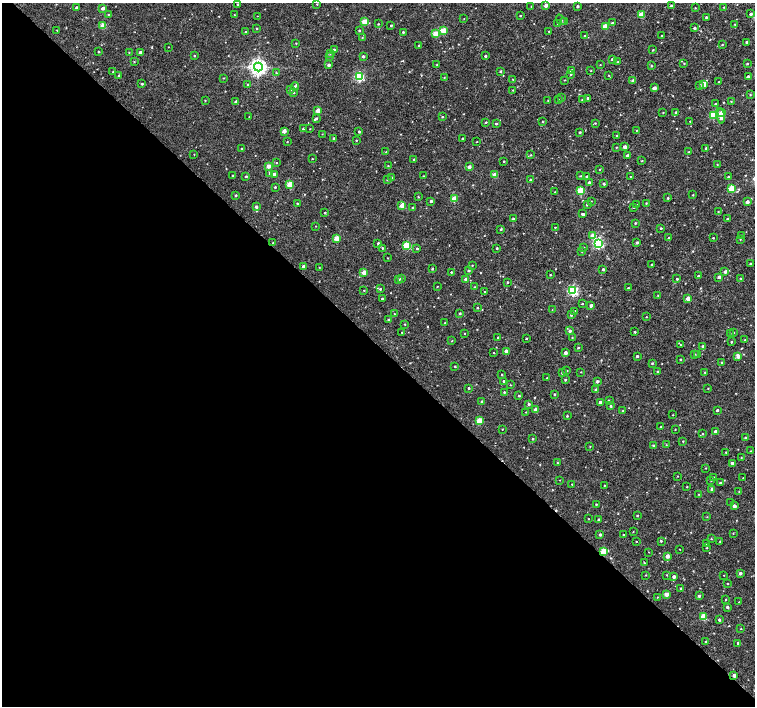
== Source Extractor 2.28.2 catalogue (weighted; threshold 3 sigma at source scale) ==
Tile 9 of 4 x 4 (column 1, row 3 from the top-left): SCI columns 1-1505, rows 1569-2976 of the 6029 x 6020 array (HDU 1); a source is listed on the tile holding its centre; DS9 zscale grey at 2 x 2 block average (1 PNG px = mean of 2 x 2 image px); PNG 757 x 708 px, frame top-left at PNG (2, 3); each listed source drawn as its Kron ellipse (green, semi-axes under 4 px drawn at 4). Shown black and unused: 51% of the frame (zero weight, under 3 of 4 exposures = <1% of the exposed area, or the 3 px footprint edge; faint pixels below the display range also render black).
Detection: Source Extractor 2.28.2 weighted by HDU 2 'WHT'; one run over the whole footprint, this tile lists its part. Background 0.00241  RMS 0.0021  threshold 0.00944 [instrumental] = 3 sigma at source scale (4.5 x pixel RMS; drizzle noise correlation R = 1.50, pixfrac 1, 0.0396/0.0396 arcsec/px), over >= 5 px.
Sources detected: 379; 1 cosmic-ray / hot-pixel residue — neither listed nor drawn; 2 inside a brighter listed object's ellipse — not listed separately; the other 376 listed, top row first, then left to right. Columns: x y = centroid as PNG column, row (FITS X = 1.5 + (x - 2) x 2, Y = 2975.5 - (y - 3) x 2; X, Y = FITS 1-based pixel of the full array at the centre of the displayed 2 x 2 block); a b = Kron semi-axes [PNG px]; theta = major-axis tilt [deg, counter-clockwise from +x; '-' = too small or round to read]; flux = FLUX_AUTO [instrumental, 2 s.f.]
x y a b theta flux
238 4 2 2 - 0.47
317 4 2 2 - 0.27
546 5 2 2 - 2.4
531 6 2 2 - 0.18
578 6 2 2 - 0.7
671 6 2 2 - 0.52
724 7 2 2 - 0.3
76 8 2 2 - 0.74
103 8 3 2 - 1.9
695 8 2 2 - 0.22
108 14 2 2 - 0.32
751 14 2 2 - 0.79
234 15 2 2 - 0.17
641 15 3 3 - 9
257 16 2 2 - 0.16
520 16 2 2 - 0.33
706 17 2 2 - 0.51
464 19 2 2 - 0.16
561 20 6 3 -54 0.61
565 21 3 3 - 0.41
365 22 3 3 - 9.6
612 22 2 2 - 0.25
558 23 2 2 - 0.63
378 24 2 2 - 0.31
735 24 2 2 - 0.24
391 25 2 2 - 0.51
103 26 3 2 - 9.6
605 26 3 3 - 9.5
257 28 2 2 - 0.3
694 28 2 2 - 0.64
57 30 2 2 - 0.19
359 30 2 2 - 0.48
443 31 3 3 - 8.5
246 32 2 2 - 0.35
403 32 2 2 - 0.48
549 32 2 2 - 0.31
436 33 3 2 - 8.5
585 36 2 2 - 0.32
662 36 2 2 - 0.23
362 37 2 2 - 0.23
746 42 2 2 - 0.55
296 43 2 2 - 0.25
419 45 2 2 - 0.58
722 45 3 2 - 0.32
168 47 2 2 - 0.15
334 50 2 2 - 1.1
653 50 2 2 - 0.32
98 52 2 2 - 0.36
140 52 2 2 - 1
129 53 2 2 - 0.19
330 53 3 2 - 0.33
194 56 3 2 - 0.32
363 56 2 2 - 0.71
485 56 2 2 - 0.63
329 57 3 3 - 0.53
612 59 2 2 - 0.92
134 62 3 2 - 0.21
618 62 2 2 - 0.47
684 63 2 2 - 0.29
747 64 2 2 - 0.38
329 65 3 2 - 1.1
437 65 3 2 - 0.2
600 65 2 2 - 0.19
651 66 2 2 - 0.32
258 67 4 4 - 190
591 70 3 2 - 0.21
113 71 2 2 - 0.15
500 71 3 2 - 0.46
571 71 3 3 - 1.2
276 73 2 2 - 0.23
570 75 3 2 - 0.35
609 75 3 2 - 0.23
119 76 3 3 - 0.68
359 77 3 3 - 37
444 77 3 2 - 0.2
748 77 2 2 - 1.1
224 78 3 2 - 0.25
513 79 2 2 - 0.27
564 80 3 2 - 0.21
633 81 3 2 - 2.4
719 82 2 2 - 0.32
142 84 3 2 - 0.5
704 84 3 3 - 4
248 85 2 2 - 0.54
700 85 3 3 - 0.45
295 86 4 2 - 0.67
654 88 2 2 - 2.4
291 89 3 3 - 0.61
512 90 3 2 - 0.23
294 93 3 2 - 0.35
750 95 2 2 - 0.25
562 98 2 2 - 0.29
588 98 3 2 - 0.64
205 100 2 2 - 0.25
558 100 2 2 - 0.25
582 100 2 2 - 0.28
548 101 2 2 - 0.17
731 101 2 2 - 0.2
236 102 2 2 - 1.8
715 104 3 2 - 0.4
318 111 3 2 - 5.6
663 113 2 2 - 0.24
676 113 3 3 - 0.96
722 113 3 3 - 7.5
713 115 3 3 - 17
720 116 8 4 -79 2.4
249 117 2 2 - 0.18
442 117 2 2 - 0.34
316 118 3 3 - 0.6
690 121 2 2 - 0.22
486 122 3 2 - 0.44
543 122 2 2 - 0.28
595 123 3 2 - 0.3
496 124 3 2 - 0.53
304 129 3 2 - 1.1
310 129 2 2 - 0.17
636 130 2 2 - 0.18
284 131 2 2 - 3.5
359 132 2 2 - 0.54
580 132 2 2 - 0.47
322 134 2 2 - 0.13
617 135 2 2 - 0.25
334 138 2 2 - 0.68
462 139 2 2 - 0.41
356 140 2 2 - 0.24
287 142 2 2 - 0.23
477 142 2 2 - 0.22
616 147 2 2 - 0.26
625 147 2 2 - 2
706 148 2 2 - 0.92
241 149 2 2 - 0.28
386 152 2 2 - 0.22
689 152 2 2 - 0.6
194 154 2 2 - 0.19
531 155 2 2 - 0.27
628 156 2 2 - 1.3
312 159 2 2 - 0.23
414 159 2 2 - 0.49
504 161 2 2 - 0.33
642 161 3 2 - 0.25
276 163 2 2 - 0.19
717 164 2 2 - 0.24
268 166 2 2 - 3.4
388 166 3 2 - 0.2
469 167 2 2 - 2.5
600 169 2 2 - 0.22
270 173 3 3 - 1.4
274 174 3 2 - 1
495 175 2 2 - 5.3
233 176 2 2 - 0.3
423 176 2 2 - 0.25
580 176 3 2 - 0.28
586 176 2 2 - 0.4
631 176 2 2 - 0.24
246 177 2 2 - 0.56
728 177 2 2 - 0.64
391 178 2 2 - 0.4
387 179 3 2 - 0.37
530 180 2 2 - 0.33
589 183 2 2 - 1.5
604 184 2 2 - 0.7
290 185 3 3 - 11
275 187 2 2 - 0.53
732 188 3 3 - 11
580 191 3 3 - 12
555 192 2 2 - 0.18
236 195 2 2 - 0.54
693 195 2 2 - 0.26
418 197 2 2 - 0.29
668 198 2 2 - 0.41
454 199 3 3 - 7
431 201 2 2 - 0.72
591 201 2 2 - 0.18
747 202 2 2 - 1.6
297 203 2 2 - 0.28
646 203 3 2 - 0.3
587 204 3 2 - 0.79
637 205 3 2 - 0.32
402 206 3 3 - 7.3
256 207 3 2 - 0.82
634 207 3 3 - 0.45
413 208 2 2 - 0.8
718 211 2 2 - 0.2
325 213 2 2 - 0.37
583 214 3 2 - 1
513 219 2 2 - 0.5
727 219 2 2 - 0.65
635 223 3 2 - 0.36
316 226 2 2 - 0.15
555 227 2 2 - 0.28
661 228 2 2 - 0.46
501 229 3 2 - 0.44
742 235 2 2 - 0.3
593 236 3 3 - 7.2
668 237 2 2 - 0.22
337 238 3 3 - 7.7
713 238 2 2 - 0.35
740 239 3 2 - 0.2
637 242 3 2 - 0.7
273 243 2 2 - 0.58
378 243 2 2 - 0.53
598 243 3 3 - 47
407 246 3 3 - 18
584 247 2 2 - 0.18
382 248 3 2 - 0.34
417 248 2 2 - 0.44
497 248 2 2 - 0.42
582 251 2 2 - 0.29
388 258 2 2 - 0.21
750 264 2 2 - 0.42
472 265 2 2 - 0.24
652 265 2 2 - 0.41
304 266 2 2 - 1.6
319 267 2 2 - 0.18
432 269 2 2 - 0.45
603 269 2 2 - 0.68
469 270 2 2 - 0.78
364 272 3 2 - 4.8
451 272 2 2 - 0.32
725 272 3 3 - 1.2
550 275 2 2 - 0.28
698 276 3 2 - 0.41
719 277 2 2 - 1.4
401 278 2 2 - 0.68
740 278 2 2 - 0.22
677 279 2 2 - 0.5
398 280 3 2 - 1.1
466 280 2 2 - 2.7
507 282 3 2 - 0.34
437 286 2 2 - 0.23
474 287 2 2 - 0.29
628 288 2 2 - 0.33
380 289 2 2 - 0.45
364 290 2 2 - 0.27
573 291 3 3 - 53
485 292 2 2 - 0.26
658 295 2 2 - 0.19
688 298 2 2 - 3.4
382 299 2 2 - 0.63
582 304 2 2 - 0.29
591 305 3 2 - 1.5
477 308 2 2 - 0.43
552 310 2 2 - 0.16
575 311 4 2 - 0.42
460 313 2 2 - 0.54
394 314 2 2 - 0.19
571 315 2 2 - 0.47
646 317 2 2 - 0.22
389 320 3 2 - 0.66
445 323 2 2 - 0.29
405 324 2 2 - 0.26
570 331 3 2 - 0.98
402 332 2 2 - 0.2
635 332 2 2 - 0.56
465 333 2 2 - 0.22
733 333 2 2 - 0.29
730 334 2 2 - 0.24
498 337 2 2 - 0.3
572 337 2 2 - 0.27
526 338 2 2 - 0.41
745 340 3 2 - 0.3
452 341 2 2 - 0.26
731 342 3 2 - 0.32
680 345 2 2 - 0.23
703 346 2 2 - 1.2
578 348 2 2 - 0.43
506 351 2 2 - 2.8
494 353 2 2 - 0.23
565 353 3 2 - 1.6
694 354 3 2 - 0.37
697 354 3 2 - 0.31
637 356 2 2 - 0.55
738 356 4 3 - 2.3
681 359 2 2 - 0.32
652 363 3 2 - 0.38
721 363 3 2 - 0.32
455 366 2 2 - 0.37
567 371 2 2 - 0.24
581 372 2 2 - 0.2
658 372 3 3 - 0.68
562 373 2 2 - 0.98
705 373 3 2 - 0.37
502 375 2 2 - 0.34
547 378 2 2 - 0.36
565 380 2 2 - 0.41
504 381 2 2 - 0.47
597 381 3 2 - 0.86
510 385 2 2 - 0.24
469 388 2 2 - 0.62
708 388 2 2 - 0.23
596 390 3 2 - 1.1
504 392 2 2 - 0.37
555 394 2 2 - 0.42
519 396 2 2 - 0.41
482 401 2 2 - 0.52
609 401 3 2 - 0.27
600 402 2 2 - 1.9
529 404 3 2 - 0.77
610 406 4 2 - 0.52
535 410 2 2 - 2.2
717 410 2 2 - 0.86
623 411 2 2 - 0.22
526 412 2 2 - 0.22
673 415 2 2 - 0.25
567 416 2 2 - 0.45
479 421 3 3 - 9.7
660 427 2 2 - 0.29
502 429 2 2 - 0.18
675 429 2 2 - 0.21
715 432 2 2 - 1.9
702 434 2 2 - 0.35
746 438 2 2 - 2
533 439 2 2 - 0.44
683 441 2 2 - 0.32
653 445 3 2 - 0.41
666 445 2 2 - 0.17
590 446 2 2 - 0.22
750 451 2 2 - 0.25
726 452 3 2 - 0.35
741 458 2 2 - 0.2
557 463 2 2 - 0.22
733 463 3 2 - 1.5
706 468 2 2 - 0.17
678 476 2 2 - 0.17
714 478 2 2 - 0.47
743 478 2 2 - 0.2
560 480 2 2 - 0.14
711 481 2 2 - 0.22
720 483 2 2 - 0.91
572 484 2 2 - 0.23
604 485 2 2 - 0.26
687 487 2 2 - 0.24
712 489 3 3 - 1.7
739 492 2 2 - 0.26
699 494 2 2 - 0.22
731 502 2 2 - 0.27
596 504 2 2 - 0.36
734 506 3 2 - 1.7
637 516 2 2 - 0.34
707 517 2 2 - 0.2
588 519 2 2 - 0.17
598 520 2 2 - 0.54
633 532 2 2 - 0.19
733 533 2 2 - 0.23
623 534 2 2 - 0.21
600 535 2 2 - 0.77
711 539 3 2 - 0.25
636 541 2 2 - 0.18
661 541 2 2 - 0.4
720 541 2 2 - 0.23
707 544 2 2 - 0.23
707 548 3 2 - 0.22
680 549 2 2 - 0.15
604 552 3 3 - 15
649 552 2 2 - 0.16
667 556 3 2 - 3.1
644 563 2 2 - 0.28
740 573 3 2 - 1.1
646 575 2 2 - 0.22
667 575 2 2 - 0.21
724 575 2 2 - 0.17
674 577 2 2 - 1.5
727 584 2 2 - 0.25
681 589 2 2 - 0.44
666 594 2 2 - 3.6
699 596 3 3 - 0.7
657 597 2 2 - 0.2
725 599 2 2 - 0.25
739 602 2 2 - 0.21
727 607 2 2 - 1.1
703 617 3 3 - 12
719 620 2 2 - 0.78
741 629 2 2 - 0.23
706 641 2 2 - 0.3
738 643 2 2 - 0.88
734 675 2 2 - 2
Overlapping masked pixels (flux is a lower limit): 2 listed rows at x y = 604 552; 734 675
Diffuse or blended objects may show on this block-average render without a row.